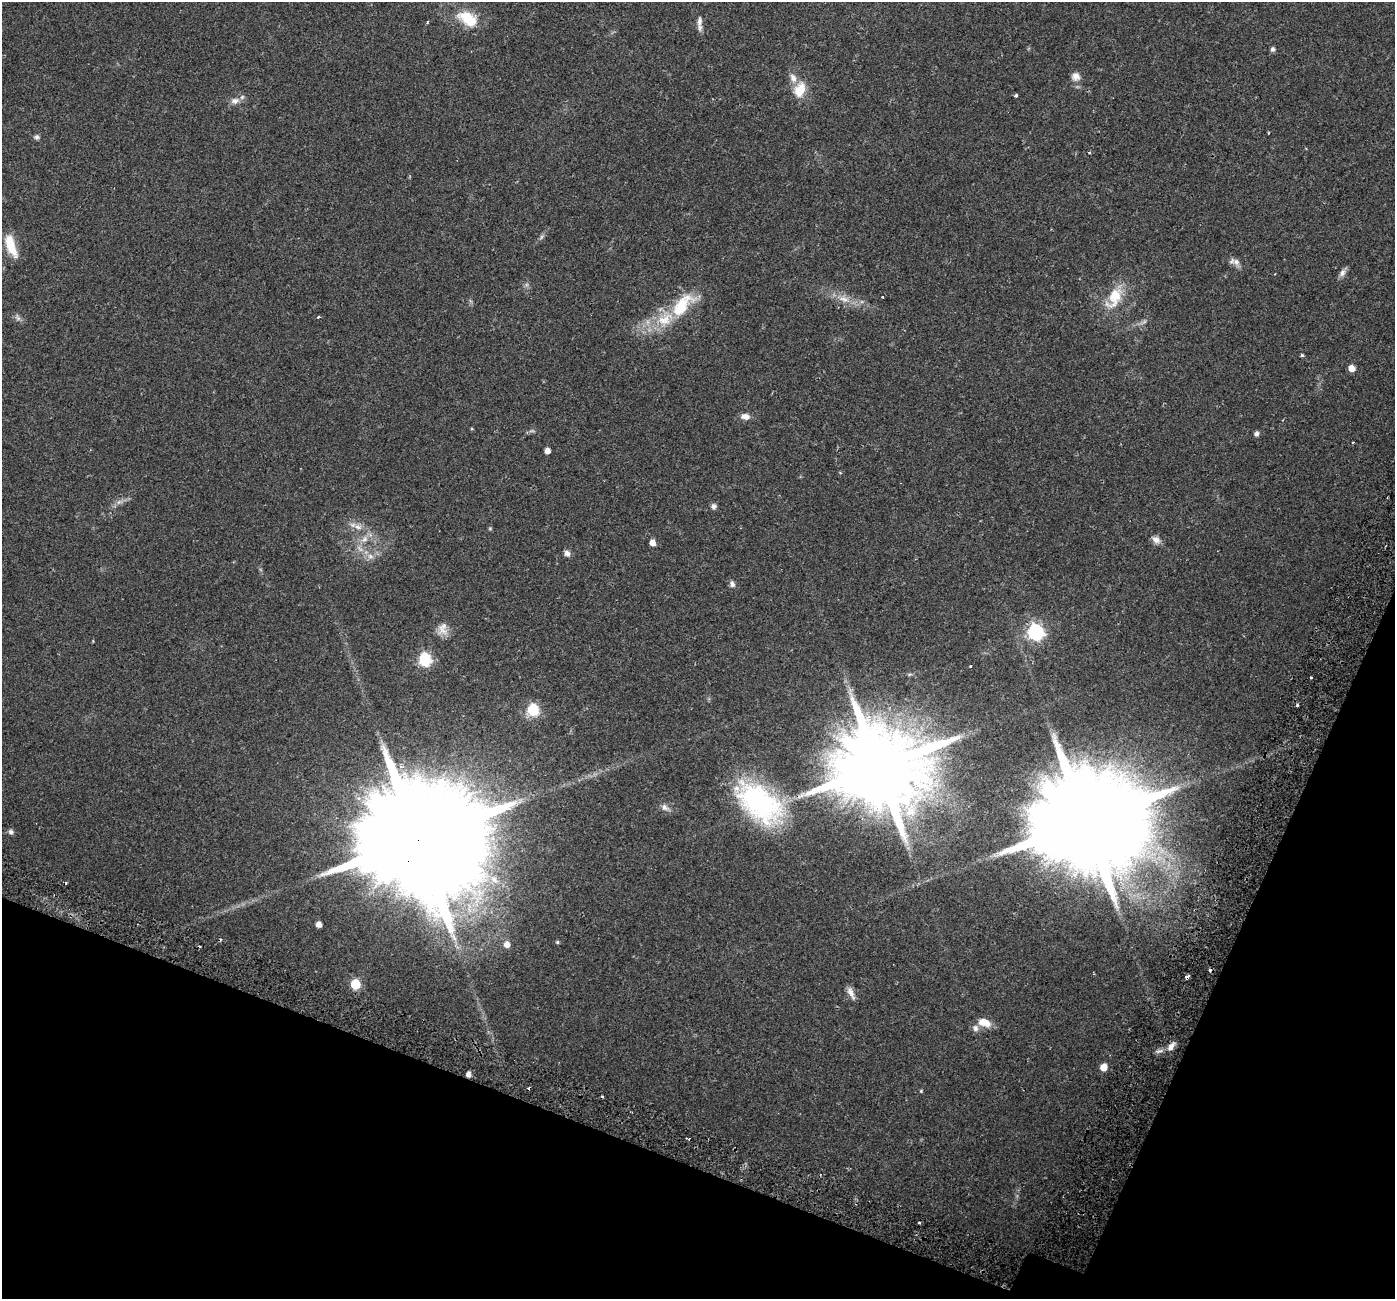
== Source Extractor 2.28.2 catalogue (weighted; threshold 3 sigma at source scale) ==
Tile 15 of 4 x 4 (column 3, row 4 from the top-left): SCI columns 2859-4251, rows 295-1591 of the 5723 x 5838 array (HDU 1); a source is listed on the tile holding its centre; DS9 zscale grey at full resolution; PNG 1397 x 1301 px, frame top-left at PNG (2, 2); no overlay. Shown black and unused: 18% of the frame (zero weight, under 2 of 3 exposures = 5% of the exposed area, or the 3 px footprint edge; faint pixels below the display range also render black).
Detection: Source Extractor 2.28.2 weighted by HDU 2 'WHT'; one run over the whole footprint, this tile lists its part. Background 0.0319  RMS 0.0039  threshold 0.0175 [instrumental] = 3 sigma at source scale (4.5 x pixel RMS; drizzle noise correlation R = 1.50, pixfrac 1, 0.0396/0.0396 arcsec/px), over >= 5 px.
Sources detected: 75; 1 too faint to see at this stretch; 1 inside a brighter object's white glare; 6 cosmic-ray / hot-pixel residue — not listed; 2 inside a brighter listed object's ellipse — not listed separately; the other 65 listed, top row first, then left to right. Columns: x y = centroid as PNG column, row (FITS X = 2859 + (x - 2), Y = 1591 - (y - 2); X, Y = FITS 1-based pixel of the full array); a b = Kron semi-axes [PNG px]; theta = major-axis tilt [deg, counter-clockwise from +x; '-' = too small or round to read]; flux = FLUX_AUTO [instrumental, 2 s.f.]
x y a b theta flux
468 19 27 15 -31 11
699 21 16 6 83 1.9
427 22 4 3 - 0.37
1273 49 6 5 - 0.86
1076 76 11 11 - 2.5
800 90 21 13 68 6.7
1016 95 3 3 - 1.2
235 101 12 8 8 2.3
36 137 7 6 - 0.86
1089 153 4 3 - 0.41
541 237 7 4 71 0.67
11 245 27 10 -70 8.2
1236 262 11 9 -42 1.9
1342 273 12 7 59 1.6
882 297 3 2 - 0.44
1114 297 33 17 62 11
844 299 14 6 -13 2.8
682 305 43 19 49 17
318 317 3 3 - 1.2
18 318 11 6 -62 1.1
1144 322 7 4 19 0.77
1302 355 4 3 - 0.7
1352 368 5 5 - 3.5
745 416 11 8 -6 2.3
1256 434 6 5 - 1.1
1353 442 3 2 - 0.36
547 451 5 4 - 2.3
119 502 9 6 24 1.4
714 506 7 6 - 1.1
358 527 13 7 -15 2.5
490 528 5 5 - 0.4
364 539 11 7 28 2.4
1156 540 11 8 -37 2
652 543 5 5 - 2.8
567 553 9 6 -58 1.5
370 556 9 7 -16 1.7
732 584 8 6 -64 1.3
442 629 18 12 77 3.3
1035 632 7 7 - 110
425 659 6 6 - 53
970 666 3 3 - 0.72
1311 677 3 3 - 0.85
1297 705 3 3 - 0.87
533 710 6 6 - 35
879 767 23 21 51 6600
760 803 63 36 -40 56
665 807 10 7 -41 1.6
1086 821 34 23 61 13000
11 832 7 6 - 0.98
418 840 41 27 63 18000
494 879 12 9 -51 3.1
319 924 5 4 - 2.4
557 942 5 4 - 0.48
507 944 6 6 - 2.6
1187 977 4 3 - 2.9
355 984 6 6 - 19
851 993 18 6 -65 2.1
984 1022 14 8 -17 5
975 1028 10 8 -68 1.6
1171 1046 13 7 53 2.3
1103 1067 6 5 - 4.4
468 1074 5 4 - 1.8
921 1091 5 4 - 0.38
688 1138 6 2 -14 0.63
919 1223 3 3 - 0.8
Overlapping masked pixels (flux is a lower limit): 5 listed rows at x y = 760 803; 418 840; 1187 977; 1171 1046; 468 1074